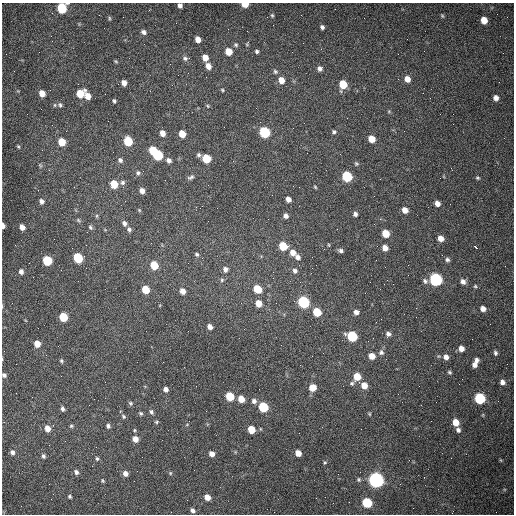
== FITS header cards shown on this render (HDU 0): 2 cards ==
NAXIS1  =                  512 /fastest changing axis
NAXIS2  =                  512 /next to fastest changing axis

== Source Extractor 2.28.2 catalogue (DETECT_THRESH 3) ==
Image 512 x 512 px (HDU 0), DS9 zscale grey, 1 PNG px = 1 image px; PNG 516 x 516 px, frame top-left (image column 1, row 512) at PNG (2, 3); no overlay
Background 1470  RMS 22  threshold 66.1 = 3 sigma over >= 5 px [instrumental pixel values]
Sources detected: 171; all 171 listed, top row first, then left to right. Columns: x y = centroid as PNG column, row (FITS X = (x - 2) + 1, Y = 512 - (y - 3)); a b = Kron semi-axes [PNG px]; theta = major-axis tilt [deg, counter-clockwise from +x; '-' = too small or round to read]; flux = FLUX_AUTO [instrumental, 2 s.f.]
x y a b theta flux
245 4 5 4 - 22000
180 5 5 4 - 5700
62 8 6 6 - 91000
272 15 5 4 - 2000
442 16 6 4 -68 1900
109 18 6 4 -88 1900
484 20 6 5 - 18000
322 27 4 4 - 3800
144 32 6 5 - 5100
51 36 3 2 - 1400
198 39 5 4 - 11000
247 44 7 3 62 1700
236 45 6 5 - 2600
228 51 6 5 - 22000
257 51 5 4 - 2800
185 58 7 6 - 3700
205 58 6 5 - 14000
116 61 6 4 -31 1600
208 66 6 5 - 10000
320 69 6 5 - 5700
275 71 6 6 - 2900
407 79 6 6 - 12000
281 80 7 6 - 13000
124 83 5 5 - 8700
343 84 6 6 - 40000
222 90 5 3 - 1600
42 93 5 5 - 14000
80 93 6 6 - 34000
105 94 2 2 - 640
88 96 7 5 -69 15000
496 98 6 5 - 6900
114 101 4 4 - 2800
55 105 5 3 - 1600
60 105 7 5 -72 3100
208 106 5 4 - 1600
389 111 5 4 - 1600
293 128 2 2 - 670
264 132 6 6 - 150000
334 132 6 5 - 2800
162 133 5 5 - 11000
182 134 6 5 - 22000
371 139 6 5 - 20000
128 141 6 5 - 66000
62 142 6 5 - 33000
18 146 5 3 - 1600
153 150 5 5 - 45000
158 155 6 6 - 110000
199 155 6 5 - 3400
206 159 6 5 - 50000
120 160 6 5 - 4600
169 160 6 5 - 6000
356 164 6 4 -49 2100
40 165 6 4 -78 2200
138 173 6 6 - 3400
347 176 6 6 - 110000
191 177 9 5 26 3700
477 178 5 4 - 2100
122 182 7 6 - 4000
114 184 6 5 - 33000
299 187 2 2 - 1000
315 187 5 3 - 1600
142 191 5 5 - 8700
288 199 5 4 - 8300
41 201 6 6 - 5700
437 203 6 5 - 8800
139 210 5 4 - 1600
405 210 6 5 - 11000
355 214 5 4 - 4700
97 216 6 4 90 1800
286 216 5 5 - 5300
78 220 8 4 -36 2100
124 223 6 4 -70 5500
3 226 5 3 - 7800
22 227 5 4 - 10000
90 227 7 5 -58 2800
129 229 6 6 - 3500
386 233 6 5 - 25000
441 238 6 5 - 11000
283 246 6 5 - 43000
476 247 4 3 - 6100
385 248 6 5 - 11000
324 249 2 2 - 670
341 250 6 5 - 3600
293 253 7 6 - 12000
197 254 6 4 -45 2500
298 257 6 6 - 5800
78 258 6 5 - 98000
447 260 7 5 -19 3700
47 261 6 5 - 84000
154 265 6 5 - 36000
312 268 2 2 - 840
225 269 7 6 - 5600
295 271 6 6 - 4800
21 272 6 5 - 5000
273 278 2 2 - 710
436 279 6 6 - 280000
222 280 6 5 - 2600
425 281 7 6 - 4200
463 282 7 6 - 6500
475 286 5 4 - 1900
145 289 6 5 - 32000
257 289 6 5 - 41000
182 291 6 5 - 11000
303 302 6 6 - 200000
258 303 6 6 - 16000
276 303 2 2 - 1100
483 309 5 5 - 8300
317 312 6 5 - 50000
356 312 6 5 - 6500
63 317 6 5 - 54000
381 319 2 2 - 940
210 327 5 4 - 7500
388 334 6 6 - 5400
352 336 6 6 - 110000
37 344 5 5 - 17000
461 348 5 5 - 11000
381 352 7 7 - 4800
495 353 6 5 - 3200
372 356 6 5 - 16000
446 357 6 6 - 7900
476 360 5 4 - 4700
61 361 5 5 - 2200
474 365 5 5 - 7500
449 372 5 4 - 2200
4 375 5 4 - 3700
357 377 6 6 - 27000
502 382 5 5 - 6700
352 383 6 5 - 3100
364 386 6 6 - 16000
312 387 6 6 - 22000
166 389 5 4 - 6200
230 396 6 5 - 50000
480 398 6 6 - 160000
241 399 6 5 - 17000
254 401 7 6 - 5100
130 403 6 5 - 2500
263 407 6 5 - 98000
62 409 6 4 -76 3800
151 412 6 5 - 3400
141 413 5 4 - 2300
369 414 5 4 - 1600
483 415 5 3 - 1400
124 416 6 5 - 2600
156 422 5 4 - 1900
456 422 6 5 - 21000
187 424 5 3 - 1200
71 426 5 4 - 2100
108 426 5 5 - 3800
47 428 7 5 -76 12000
251 429 6 5 - 28000
135 430 4 3 - 1600
458 430 6 5 - 4500
135 439 5 5 - 13000
12 452 6 5 - 5000
298 453 5 5 - 13000
212 454 5 5 - 8400
43 456 6 5 - 3200
97 458 6 5 - 2700
325 462 4 4 - 1800
76 472 6 5 - 4800
125 473 6 5 - 8400
170 473 4 4 - 1600
359 479 5 5 - 2300
103 480 5 4 - 2000
376 480 6 6 - 710000
400 484 2 2 - 640
70 497 4 4 - 2300
207 497 5 5 - 13000
316 498 2 2 - 3700
367 503 6 6 - 91000
192 510 6 4 -53 4600
At the frame edge (FLAGS 8, measured only in part): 5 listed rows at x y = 245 4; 180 5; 62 8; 3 226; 4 375